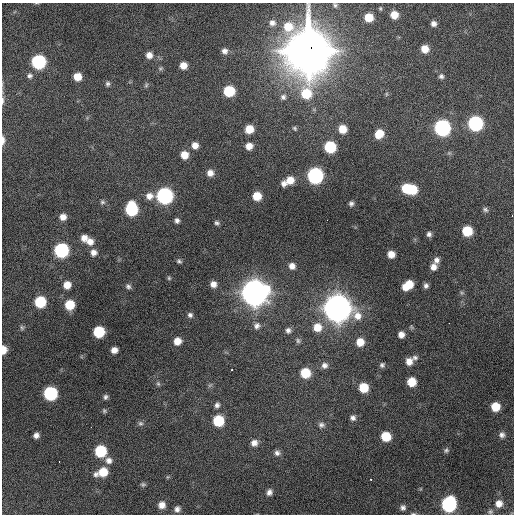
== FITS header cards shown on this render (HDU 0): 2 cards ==
NAXIS1  =                  512 / Axis length
NAXIS2  =                  512 / Axis length

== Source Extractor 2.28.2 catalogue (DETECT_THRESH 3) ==
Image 512 x 512 px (HDU 0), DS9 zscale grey, 1 PNG px = 1 image px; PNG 516 x 516 px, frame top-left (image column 1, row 512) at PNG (2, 3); no overlay
Background 1430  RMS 37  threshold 112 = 3 sigma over >= 5 px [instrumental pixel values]
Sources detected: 125; all 125 listed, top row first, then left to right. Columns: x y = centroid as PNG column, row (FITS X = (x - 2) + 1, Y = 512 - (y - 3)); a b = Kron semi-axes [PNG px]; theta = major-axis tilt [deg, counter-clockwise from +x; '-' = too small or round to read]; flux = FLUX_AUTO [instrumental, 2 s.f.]
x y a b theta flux
394 15 6 6 - 2.9e+04
369 17 7 6 - 4.4e+04
272 23 7 7 - 9.8e+03
433 24 6 6 - 1.1e+04
425 49 7 7 - 3.0e+04
225 51 8 7 - 1.2e+04
308 51 23 18 -87 9.8e+06
149 55 7 7 - 1.7e+04
38 62 8 8 - 3.2e+05
183 65 6 6 - 2.3e+04
160 68 7 5 33 4.1e+03
29 76 8 8 - 8.2e+03
441 76 7 7 - 7.5e+03
77 77 7 7 - 3.2e+04
108 84 7 6 - 5.7e+03
146 85 6 5 - 4.0e+03
229 91 7 7 - 1.2e+05
386 94 6 4 90 3.3e+03
283 97 9 8 - 1.0e+04
2 100 12 3 88 7.3e+03
475 123 8 8 - 4.4e+05
295 128 7 5 -41 4.3e+03
442 128 8 8 - 6.2e+05
249 129 7 7 - 4.2e+04
343 129 7 7 - 3.9e+04
379 134 8 7 - 4.7e+04
3 140 11 5 89 1.2e+04
195 145 7 7 - 1.9e+04
249 146 7 7 - 2.1e+04
330 147 8 7 - 1.5e+05
184 155 7 7 - 3.1e+04
210 173 8 7 - 1.6e+04
315 176 8 8 - 6.1e+05
290 180 8 8 - 3.1e+04
284 183 6 5 - 1.0e+04
406 188 7 7 - 7.3e+04
412 190 8 7 - 8.6e+04
149 196 10 9 - 1.9e+04
164 196 8 8 - 6.7e+05
257 196 7 7 - 4.4e+04
102 202 7 6 - 5.3e+03
351 204 5 5 - 6.7e+03
131 209 9 8 - 2.1e+05
485 210 8 6 -31 6.2e+03
512 215 3 2 - 2.9e+03
63 217 7 7 - 1.7e+04
327 220 3 2 - 2.2e+03
177 221 5 5 - 7.9e+03
217 223 6 5 - 5.3e+03
467 231 7 7 - 8.6e+04
429 234 6 6 - 7.9e+03
84 238 7 7 - 1.8e+04
90 241 9 8 - 1.9e+04
61 250 8 8 - 3.6e+05
93 252 7 7 - 1.4e+04
391 254 6 6 - 2.4e+04
436 260 8 7 - 1.2e+04
179 261 6 4 -29 5.0e+03
292 266 7 6 - 1.5e+04
433 267 7 7 - 1.6e+04
169 278 5 5 - 3.5e+03
213 284 7 7 - 1.6e+04
67 285 7 7 - 2.6e+04
408 285 10 7 36 5.7e+04
128 286 7 6 - 7.1e+03
426 286 6 5 - 8.0e+03
254 293 11 11 - 3.6e+06
462 293 6 4 -18 3.7e+03
40 302 8 8 - 1.2e+05
69 305 8 7 - 6.5e+04
338 308 12 11 - 4.0e+06
190 315 7 7 - 7.5e+03
449 323 2 2 - 2.3e+03
257 326 9 8 - 1.2e+04
22 327 7 5 -88 4.3e+03
317 327 10 10 - 3.8e+04
288 330 7 7 - 9.1e+03
99 332 8 7 - 1.3e+05
401 334 6 6 - 1.5e+04
177 341 7 7 - 2.5e+04
298 341 8 6 -87 5.9e+03
360 342 7 7 - 3.3e+04
4 350 8 5 88 2.7e+04
114 350 6 5 - 1.7e+04
415 357 7 6 - 6.5e+03
409 361 8 7 - 2.0e+04
324 365 9 8 - 1.1e+04
382 365 6 5 - 5.7e+03
232 370 3 3 - 7.3e+03
305 373 8 8 - 7.5e+04
411 382 7 7 - 4.9e+04
158 384 7 5 -68 4.5e+03
210 385 7 4 19 4.0e+03
363 388 7 7 - 6.3e+04
50 393 8 8 - 2.7e+05
105 397 6 5 - 6.1e+03
217 405 8 7 - 8.6e+03
495 407 7 7 - 4.8e+04
104 411 6 5 - 4.1e+03
353 418 8 7 - 9.3e+03
218 421 8 8 - 1.1e+05
140 423 8 7 - 5.9e+03
321 425 9 8 - 9.5e+03
91 427 3 2 - 2.2e+03
36 435 5 5 - 1.1e+04
502 435 8 8 - 1.0e+04
386 436 7 7 - 6.4e+04
254 443 8 8 - 1.5e+04
446 450 7 6 - 5.6e+03
100 451 8 8 - 1.3e+05
277 453 7 7 - 9.6e+03
109 460 9 9 - 1.4e+04
59 462 3 2 - 2.6e+03
102 472 11 7 20 5.3e+04
167 477 5 3 - 2.6e+03
371 479 3 2 - 1.3e+04
143 484 7 5 0 4.8e+03
269 492 7 6 - 1.1e+04
449 504 9 8 - 4.1e+05
499 504 9 9 - 2.1e+04
162 505 8 7 - 1.9e+04
403 508 7 7 - 8.3e+03
177 509 7 6 - 1.0e+04
490 512 8 6 25 6.1e+03
413 514 7 3 0 3.4e+03
At the frame edge (FLAGS 8, measured only in part): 6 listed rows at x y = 308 51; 2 100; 3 140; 512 215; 4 350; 413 514